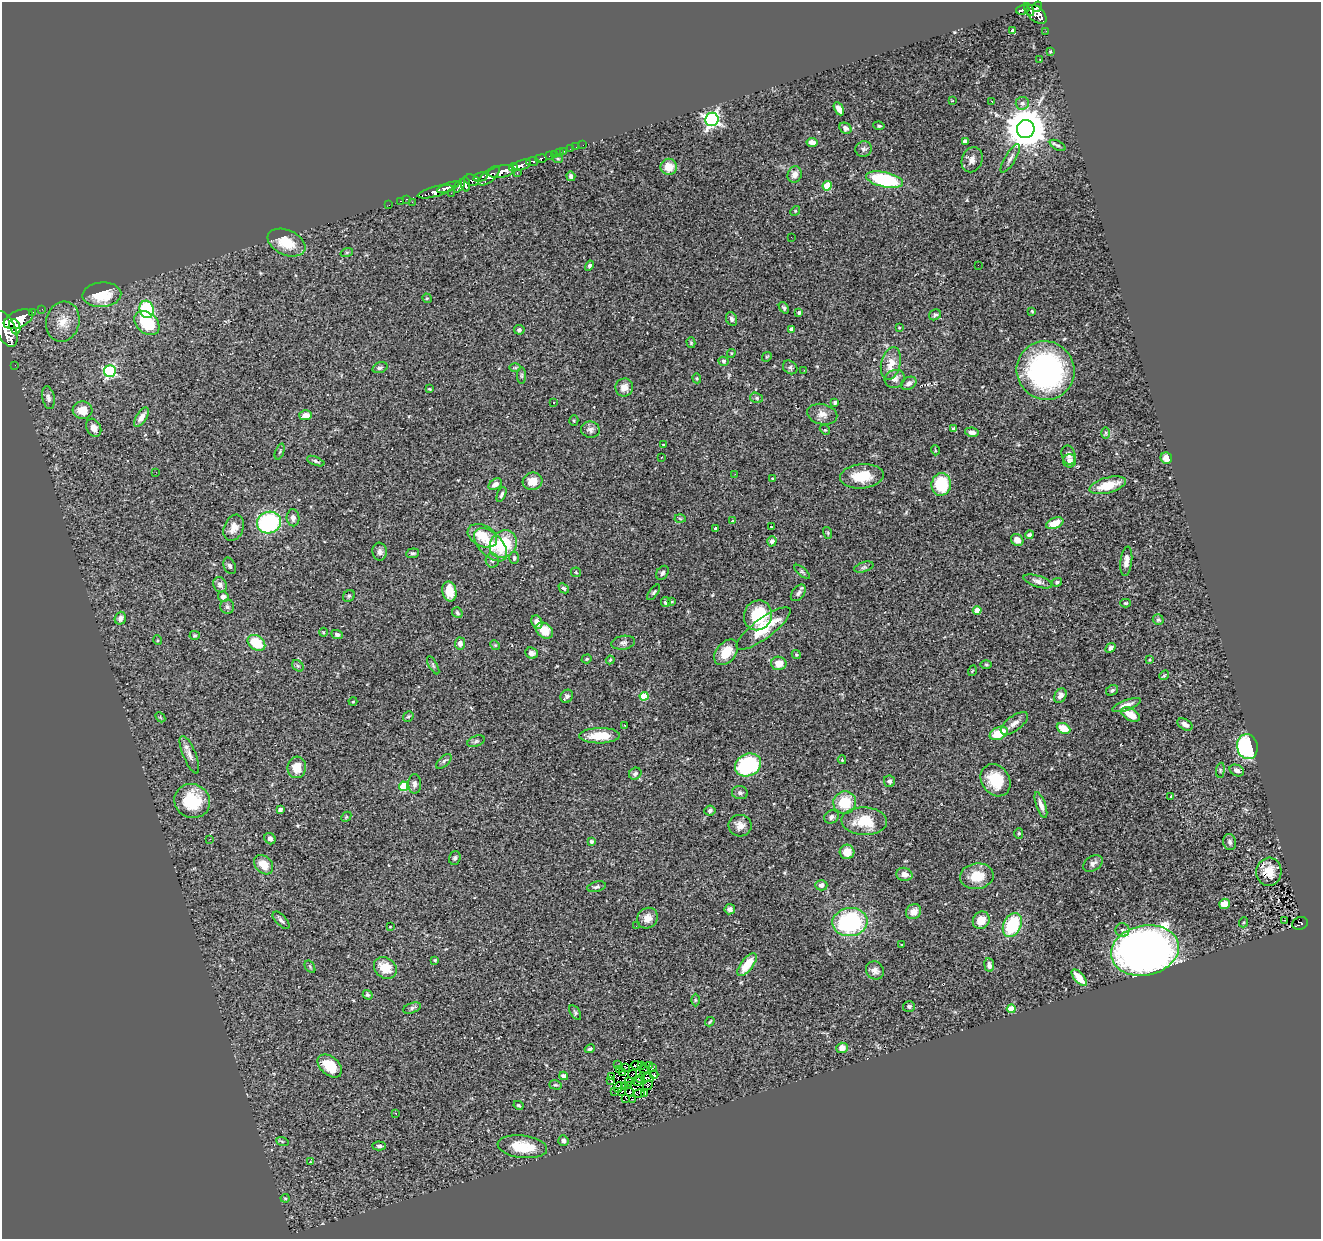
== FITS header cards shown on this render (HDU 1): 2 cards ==
NAXIS1  =                 1319
NAXIS2  =                 1237

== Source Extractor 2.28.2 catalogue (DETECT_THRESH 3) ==
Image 1319 x 1237 px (HDU 1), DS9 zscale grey, 1 PNG px = 1 image px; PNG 1323 x 1241 px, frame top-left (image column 1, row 1237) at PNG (2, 2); each listed source drawn as its Kron ellipse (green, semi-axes under 4 px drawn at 4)
Background 0.985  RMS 0.071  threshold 0.214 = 3 sigma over >= 5 px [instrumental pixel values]
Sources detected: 322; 3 with non-positive FLUX_AUTO (blend fragments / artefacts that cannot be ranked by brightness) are neither listed nor drawn; the other 319 listed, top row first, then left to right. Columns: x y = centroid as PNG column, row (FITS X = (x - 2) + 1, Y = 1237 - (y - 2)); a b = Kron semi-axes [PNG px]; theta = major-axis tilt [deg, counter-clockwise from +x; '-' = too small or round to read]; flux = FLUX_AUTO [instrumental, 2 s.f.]
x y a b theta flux
1037 7 5 4 - 660
1029 9 7 4 -59 410
1023 10 7 4 19 220
1036 14 12 7 -42 920
1012 30 3 3 - 9.4
1046 31 2 2 - 7.3
1050 51 3 3 - 5
1040 59 2 2 - 2.9
952 101 3 2 - 6.2
992 101 3 2 - 4.6
1022 103 6 6 - 17
839 109 7 4 -60 28
712 119 7 6 - 1300
879 126 5 3 - 6.9
845 128 6 5 - 19
1026 129 9 9 - 16000
965 141 4 4 - 20
812 142 5 4 - 42
583 145 2 2 - 8
1058 145 8 4 -28 10
576 147 2 2 - 8.3
570 149 2 2 - 9.1
864 149 8 7 - 14
563 151 3 2 - 11
559 153 2 2 - 14
554 154 2 2 - 9.6
550 156 3 3 - 60
1010 158 16 5 59 20
541 159 6 3 8 370
558 159 5 4 - 5.4
972 160 13 10 69 30
532 161 6 4 5 350
522 165 10 5 17 1500
513 167 4 3 - 740
669 167 8 8 - 74
502 172 13 6 9 3900
517 173 3 2 - 28
795 174 8 7 - 35
489 176 13 6 41 1400
571 176 5 4 - 13
480 177 7 4 14 510
472 180 7 5 -21 880
885 180 19 7 -12 410
466 184 7 4 -81 730
459 186 8 4 53 590
827 186 4 4 - 140
448 187 11 3 21 2000
435 192 18 5 14 2200
451 193 2 2 - 23
407 199 3 2 - 36
400 201 3 2 - 35
412 202 2 2 - 100
389 205 2 2 - 15
795 211 5 4 - 5.4
791 237 2 2 - 3.1
286 243 20 12 -24 120
347 252 6 4 18 7
978 265 2 2 - 3.1
589 266 5 4 - 10
102 295 19 12 4 160
427 298 5 4 - 5.5
784 308 6 4 -54 9.8
42 309 2 2 - 13
147 309 9 7 -73 320
1032 311 3 3 - 4.5
32 312 3 3 - 120
799 313 4 3 - 11
935 315 6 5 - 8.9
18 319 15 8 23 6500
732 319 7 5 -65 14
63 322 20 16 76 83
147 323 14 10 -42 180
15 327 8 5 -69 1800
899 327 4 3 - 4.6
6 329 19 9 -65 8400
791 329 4 3 - 21
519 330 5 5 - 12
691 343 5 4 - 6.5
731 353 4 3 - 5.3
767 357 5 3 - 4.7
723 361 5 4 - 7.3
891 363 16 9 77 64
15 365 2 2 - 15
515 367 6 4 1 5.7
790 367 8 6 -40 11
380 368 8 5 19 12
804 370 3 2 - 4.4
1045 370 29 29 - 950
110 371 6 6 - 660
522 376 8 4 -90 6.8
697 378 5 4 - 5.9
895 379 10 9 - 27
909 383 8 6 31 19
624 388 9 9 - 38
429 389 3 3 - 5.1
48 398 11 6 -79 18
757 398 6 5 - 8.3
554 402 3 3 - 8.9
835 403 4 3 - 9.5
82 410 10 8 -4 64
822 414 15 10 -12 35
306 415 6 5 - 35
141 417 11 5 57 33
574 421 5 4 - 6.2
94 428 9 7 -62 33
954 429 4 4 - 15
590 430 9 8 - 20
825 430 5 4 - 5.8
972 432 7 4 -11 21
1106 433 6 4 -90 6.4
664 445 3 3 - 6.1
935 450 5 3 - 4.5
280 452 8 3 69 5.4
1068 455 9 7 -76 20
661 457 3 2 - 5.2
1166 458 6 5 - 33
316 461 9 3 -22 9.1
1069 461 6 6 - 25
156 472 2 2 - 24
735 474 3 2 - 7.3
862 476 22 12 5 130
773 478 4 3 - 3.9
533 481 10 8 16 59
495 484 7 5 33 26
941 484 11 9 80 210
1108 485 19 7 15 120
501 494 8 4 67 10
293 518 8 6 -87 19
680 519 5 3 - 5.5
732 521 3 3 - 8.3
269 522 12 10 20 560
1055 523 9 5 22 73
771 527 2 2 - 3
234 528 14 9 68 38
716 528 3 3 - 8.3
828 533 6 4 -73 5.7
1029 535 4 4 - 21
482 536 16 10 -28 97
1017 540 7 5 -40 32
772 541 5 4 - 18
503 544 15 12 45 230
491 545 20 11 -45 100
380 552 9 7 -82 18
413 553 6 5 - 9.1
514 558 6 4 -89 8
492 560 7 6 - 14
1126 561 15 6 83 31
230 566 8 6 -64 12
864 567 10 5 18 11
576 572 5 5 - 4.8
802 572 10 3 -40 7
662 573 7 5 57 12
1038 581 15 5 -17 22
1057 582 5 4 - 8.3
220 585 8 6 -61 20
564 588 6 3 -43 7.5
449 592 10 7 -79 82
654 592 9 4 53 8.1
798 593 9 6 52 16
223 596 5 5 - 18
349 596 6 5 - 9.6
666 602 5 5 - 12
672 602 4 3 - 5.5
1125 603 5 4 - 6.5
227 607 7 7 - 13
977 610 4 4 - 95
457 613 6 5 - 9.2
758 615 15 14 - 220
120 618 6 5 - 21
1158 620 5 5 - 7.4
537 622 7 5 -66 29
763 628 33 10 37 170
544 631 9 7 -41 64
323 632 4 4 - 4.9
337 634 6 4 -25 9.9
195 635 5 4 - 5.8
157 640 5 3 - 4.4
256 643 9 7 -37 140
460 643 6 5 - 21
623 643 12 7 9 17
495 645 5 4 - 5.9
1111 648 5 4 - 14
726 652 14 9 50 91
531 653 6 5 - 20
796 655 4 4 - 5.4
587 659 5 4 - 6.4
610 660 4 4 - 6.2
1149 660 4 2 - 3.9
779 663 8 6 -3 66
986 664 6 4 -1 5.6
433 665 10 3 -61 7.1
298 666 6 5 - 9.5
972 671 5 3 - 3.8
1164 675 5 4 - 5.7
1112 690 6 4 29 9.1
567 696 7 6 - 13
644 696 4 4 - 190
1060 696 8 5 59 24
353 702 4 3 - 3.6
1126 705 15 5 20 33
1131 715 10 6 -30 66
160 717 6 4 -47 5.2
408 717 6 4 49 6.6
1014 723 16 7 37 31
1185 724 8 5 -32 27
625 726 2 2 - 3.9
1063 728 7 5 -25 76
999 733 9 6 26 130
600 736 20 7 1 100
476 741 9 5 21 11
1247 747 12 10 -78 490
189 755 20 6 -68 31
842 760 4 3 - 4.8
444 761 9 5 45 10
748 765 13 11 24 400
297 767 11 9 84 70
1220 770 7 3 83 6.2
1237 770 7 5 -27 23
635 774 6 5 - 12
996 780 17 14 -56 130
889 781 6 5 - 12
415 784 10 6 -90 18
403 786 5 4 - 180
740 793 8 6 -10 12
1171 797 4 3 - 11
192 801 18 17 - 190
845 803 11 11 - 150
1041 805 13 5 -71 24
280 810 4 4 - 20
710 810 6 5 - 11
346 817 6 4 47 6
831 817 7 6 - 17
864 821 23 14 -2 150
740 826 11 11 - 35
1019 833 5 4 - 7
210 839 3 2 - 3.7
270 839 6 5 - 20
591 841 4 4 - 12
1230 842 8 6 -77 14
847 852 7 7 - 66
455 858 7 5 72 11
1093 863 10 7 33 21
264 865 11 8 -46 70
1269 872 14 12 85 68
904 874 8 6 -13 27
977 876 17 12 7 93
821 885 6 5 - 27
597 887 9 5 14 12
1224 904 5 5 - 49
730 909 5 5 - 15
914 912 8 7 - 32
648 918 11 10 - 40
281 920 11 5 -46 15
981 920 9 8 - 57
1285 920 2 2 - 3.9
850 922 17 14 8 550
1244 922 5 3 - 4.6
1300 923 8 6 21 120
1012 925 12 8 65 250
636 926 3 2 - 5.4
390 927 3 2 - 2.6
1122 930 7 7 - 15
902 945 3 2 - 3.2
1145 950 34 25 12 3200
435 960 4 4 - 5.6
747 965 13 6 52 93
989 965 7 5 -83 17
310 967 7 4 -57 7.4
385 968 12 10 -37 93
875 970 9 8 - 25
1079 978 10 5 -49 74
368 995 5 4 - 7.6
695 1000 6 4 -89 6.7
909 1006 6 5 - 10
412 1008 9 5 20 12
1011 1009 4 4 - 140
575 1012 8 5 -57 9.4
710 1022 5 3 - 6.4
842 1048 5 5 - 38
590 1049 5 4 - 8.3
617 1065 2 2 - 2.6
637 1065 5 2 - 1.5
642 1065 3 2 - 0.96
650 1065 3 2 - 4.1
330 1066 14 9 -42 100
626 1067 3 2 - 4.2
653 1068 3 2 - 4.5
644 1069 5 2 - 7.3
620 1070 3 2 - 2.5
622 1072 3 2 - 4
632 1074 5 2 - 4.9
654 1075 4 3 - 3.2
564 1076 4 4 - 23
612 1077 3 2 - 1.7
648 1078 6 2 -7 6.5
641 1079 4 2 - 4.6
611 1081 2 2 - 8.1
628 1082 3 2 - 2.6
638 1082 4 4 - 7.2
555 1085 6 4 -16 7.3
629 1085 3 3 - 9.5
648 1085 5 4 - 2.4
618 1087 5 2 - 1.6
624 1087 3 2 - 5.8
615 1091 3 2 - 1400
621 1091 4 2 - 5.5
630 1092 5 3 - 7.1
639 1093 5 3 - 3.9
645 1094 3 2 - 7.7
626 1098 3 2 - 3.5
632 1099 3 2 - 1.9
518 1105 5 4 - 6.3
396 1113 3 2 - 4.9
282 1141 6 4 -19 6.2
563 1141 5 5 - 16
379 1146 7 4 -3 12
522 1147 25 11 -7 130
310 1162 3 2 - 7
285 1198 4 4 - 5.5
At the frame edge (FLAGS 8, measured only in part): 1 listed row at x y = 6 329
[3 non-positive-flux detections neither listed nor drawn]